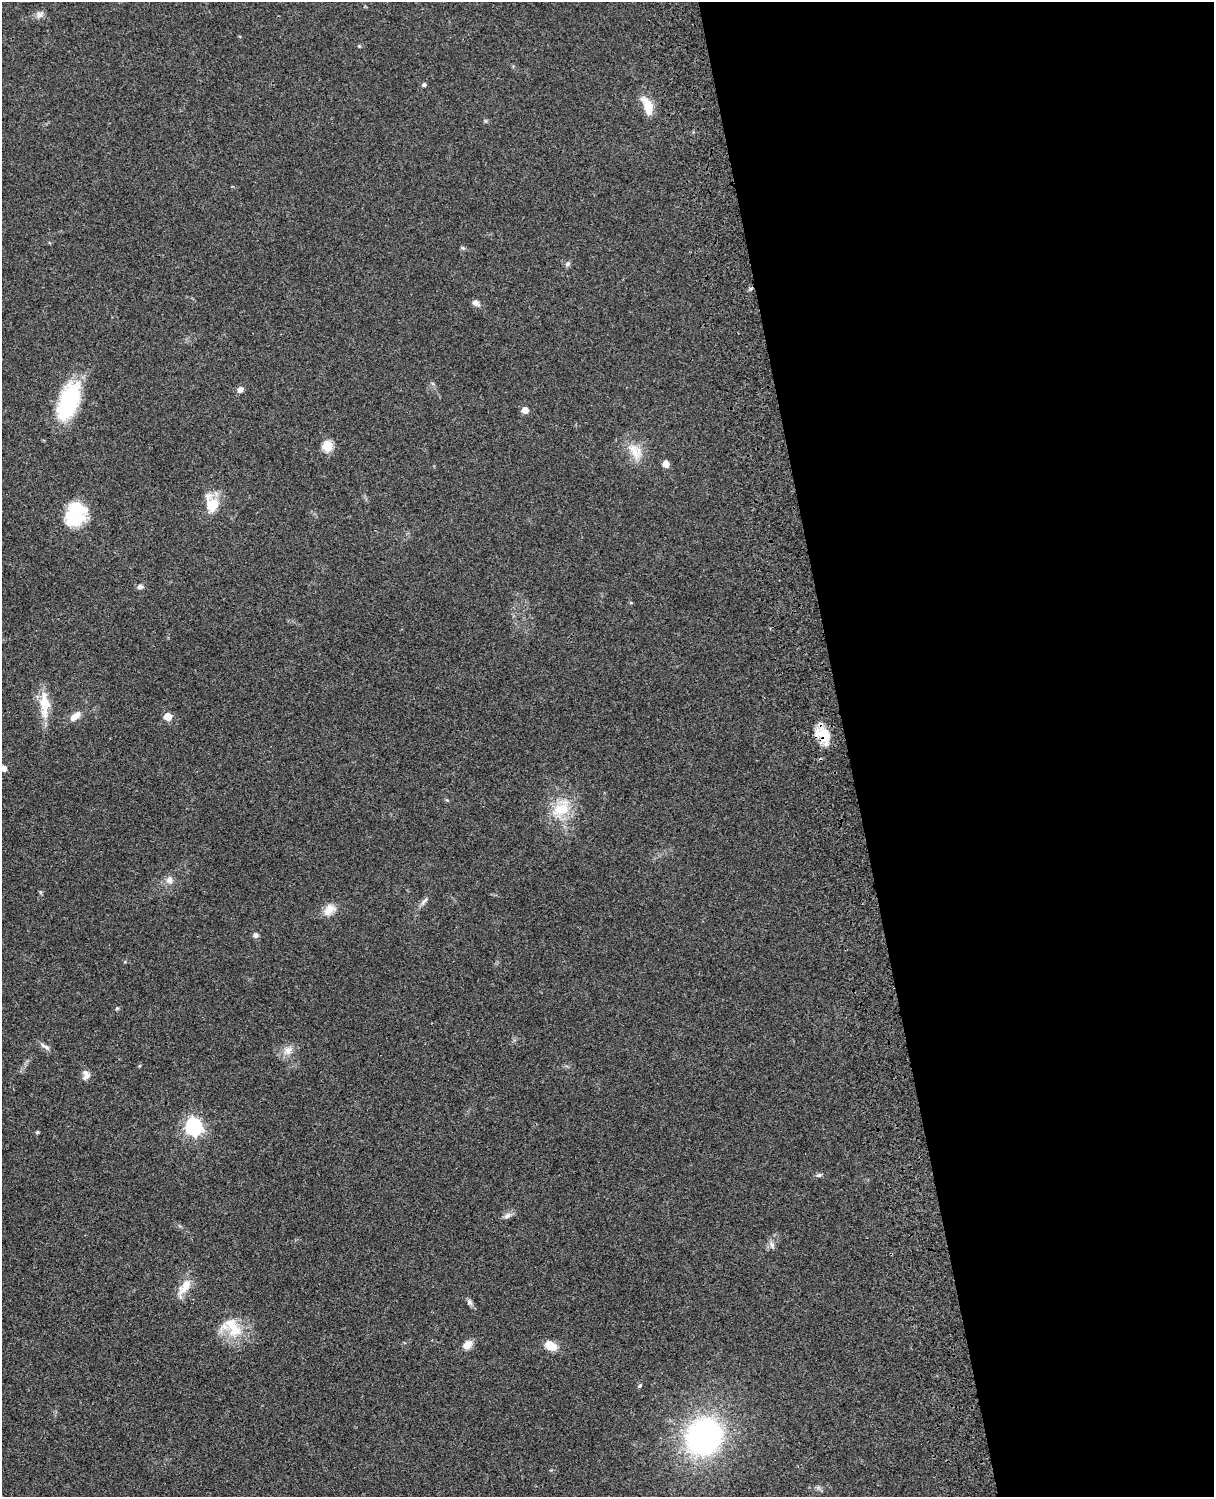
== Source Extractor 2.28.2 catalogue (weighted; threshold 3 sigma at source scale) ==
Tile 8 of 4 x 3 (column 4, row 2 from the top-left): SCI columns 3757-4968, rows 1774-3268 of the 5087 x 4929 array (HDU 1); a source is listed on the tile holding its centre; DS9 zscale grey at full resolution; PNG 1216 x 1499 px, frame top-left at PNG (2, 2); no overlay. Shown black and unused: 30% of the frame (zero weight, under 3 of 4 exposures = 6% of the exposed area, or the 3 px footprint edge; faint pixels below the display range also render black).
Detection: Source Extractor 2.28.2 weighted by HDU 2 'WHT'; one run over the whole footprint, this tile lists its part. Background 0.0756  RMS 0.0057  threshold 0.0257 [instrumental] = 3 sigma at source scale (4.5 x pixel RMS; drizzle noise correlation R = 1.50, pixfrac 1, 0.05/0.05 arcsec/px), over >= 5 px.
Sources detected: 44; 1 inside a brighter object's white glare — not listed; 2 inside a brighter listed object's ellipse — not listed separately; the other 41 listed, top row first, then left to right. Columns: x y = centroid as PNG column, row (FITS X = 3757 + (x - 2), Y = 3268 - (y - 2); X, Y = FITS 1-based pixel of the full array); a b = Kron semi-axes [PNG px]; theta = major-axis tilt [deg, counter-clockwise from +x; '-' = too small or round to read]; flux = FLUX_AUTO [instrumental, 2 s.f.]
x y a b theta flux
39 14 12 9 34 2.6
359 46 4 4 - 0.54
424 85 5 4 - 1.4
648 106 24 11 -68 10
567 264 8 6 62 1.5
476 303 10 7 -40 2.2
240 390 9 7 46 2.2
69 402 39 19 71 51
525 410 5 5 - 5.9
328 446 6 5 - 32
635 451 28 13 -56 11
666 464 5 5 - 6.9
212 504 19 13 -72 14
77 513 37 19 90 20
140 587 7 6 - 2
45 702 26 14 -83 12
75 716 15 7 39 4.8
167 717 5 5 - 11
822 734 20 16 -40 12
3 768 5 5 - 4.6
561 809 30 20 49 19
170 880 11 9 -67 3.4
424 901 14 5 52 2.2
329 910 17 11 44 6.3
255 935 7 6 - 1.8
117 1008 5 5 - 0.67
45 1046 17 5 -31 2.4
288 1050 14 10 38 4.9
86 1075 13 9 -83 3.1
194 1126 7 7 - 200
37 1132 4 4 - 0.81
818 1175 8 5 25 1.1
507 1216 11 7 38 2.4
772 1245 10 6 -68 2.1
184 1287 29 11 54 8.2
469 1302 10 6 -58 1.7
233 1327 34 19 -59 18
467 1345 12 9 53 4.5
551 1346 15 9 -28 7.3
640 1386 6 4 46 0.77
704 1436 27 25 54 180
Overlapping masked pixels (flux is a lower limit): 1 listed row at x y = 822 734
Isophote crosses this tile's border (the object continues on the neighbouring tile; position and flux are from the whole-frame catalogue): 1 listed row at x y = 3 768